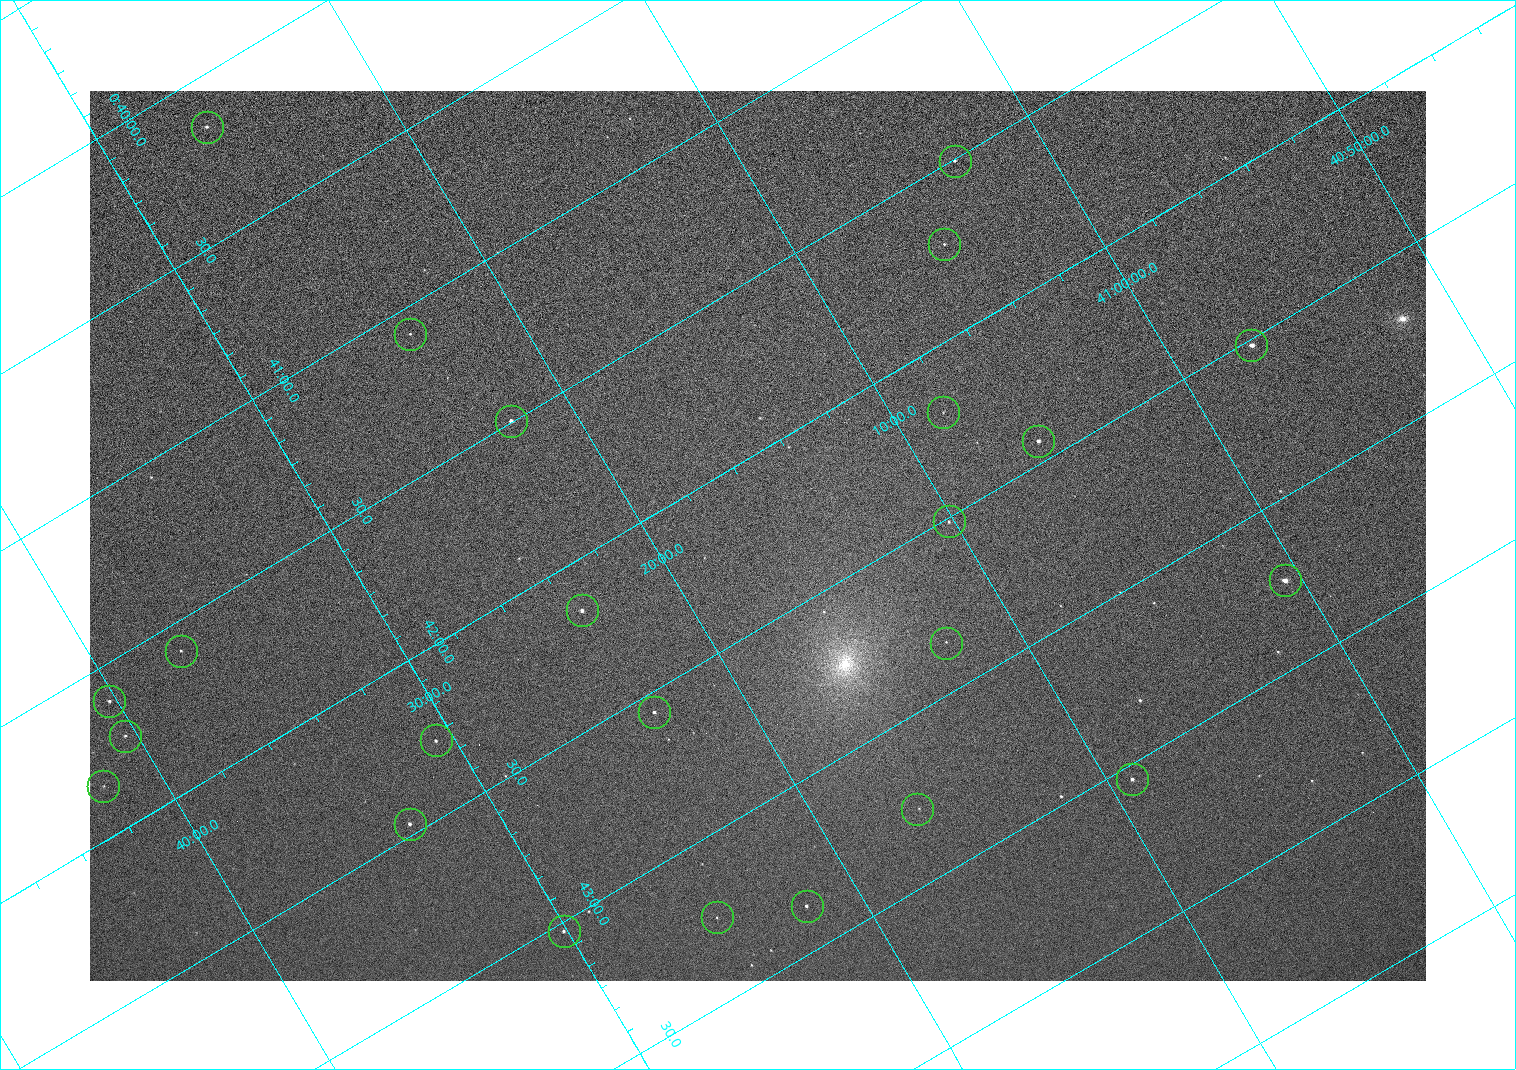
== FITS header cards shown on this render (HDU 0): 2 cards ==
NAXIS1  =                 1336 / length of data axis 1
NAXIS2  =                  890 / length of data axis 2

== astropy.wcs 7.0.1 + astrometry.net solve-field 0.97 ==
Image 1336 x 890 px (HDU 0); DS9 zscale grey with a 90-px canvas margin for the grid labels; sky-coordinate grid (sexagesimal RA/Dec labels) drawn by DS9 from the SOLVED WCS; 24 Tycho-2 reference stars matched to detected sources circled (green)
Header WCS: none
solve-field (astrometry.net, Tycho-2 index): SOLVED blind (the file carries no WCS)
Solved WCS: RA---TAN-SIP/DEC--TAN-SIP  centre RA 00:42:14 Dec +41:17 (10.56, +41.28 deg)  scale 2.22 arcsec/px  FOV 49.4' x 32.9'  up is -121 deg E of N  parity normal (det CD < 0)
(file carries no celestial WCS; the grid is the blind solution)
Tycho-2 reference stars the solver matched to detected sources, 24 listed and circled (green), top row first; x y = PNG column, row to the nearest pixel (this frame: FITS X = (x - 90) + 1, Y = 890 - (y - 91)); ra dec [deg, ICRS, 3 dp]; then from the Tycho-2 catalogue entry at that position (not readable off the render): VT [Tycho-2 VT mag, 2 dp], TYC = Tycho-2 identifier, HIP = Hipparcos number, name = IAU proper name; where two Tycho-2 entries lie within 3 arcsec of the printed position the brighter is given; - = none
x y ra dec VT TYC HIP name
207 127 10.038 +41.438 10.94 2805-517-1 - -
955 161 10.377 +41.053 11.36 2801-2079-1 - -
944 244 10.431 +41.085 11.65 2801-2062-1 - -
410 334 10.270 +41.396 11.86 2805-219-1 - -
1251 345 10.629 +40.954 9.37 2801-2009-1 3333 -
943 412 10.549 +41.138 12.52 2801-2061-1 - -
511 421 10.374 +41.370 10.16 2805-213-1 - -
1038 441 10.609 +41.097 10.73 2801-2063-1 - -
949 521 10.628 +41.169 11.22 2801-2073-1 - -
1285 580 10.809 +41.009 9.29 2801-2078-1 - -
582 610 10.538 +41.392 10.59 2805-2135-1 - -
946 643 10.713 +41.209 11.21 2801-2008-1 - -
181 651 10.397 +41.617 11.40 2805-1201-1 - -
109 701 10.403 +41.671 11.00 2805-218-1 - -
654 712 10.639 +41.386 11.36 2805-2208-1 - -
125 736 10.434 +41.673 11.25 2805-1332-1 - -
436 740 10.568 +41.510 11.29 2805-2124-1 - -
1132 779 10.886 +41.153 10.99 2801-2037-1 - -
103 786 10.460 +41.701 12.35 2805-662-1 - -
917 809 10.818 +41.276 11.21 2805-2125-1 - -
410 824 10.616 +41.550 10.67 2805-2192-1 - -
807 906 10.840 +41.365 11.39 2805-2131-2 - -
717 917 10.811 +41.416 11.59 2805-2157-1 - -
564 931 10.757 +41.502 11.21 2805-2136-1 - -